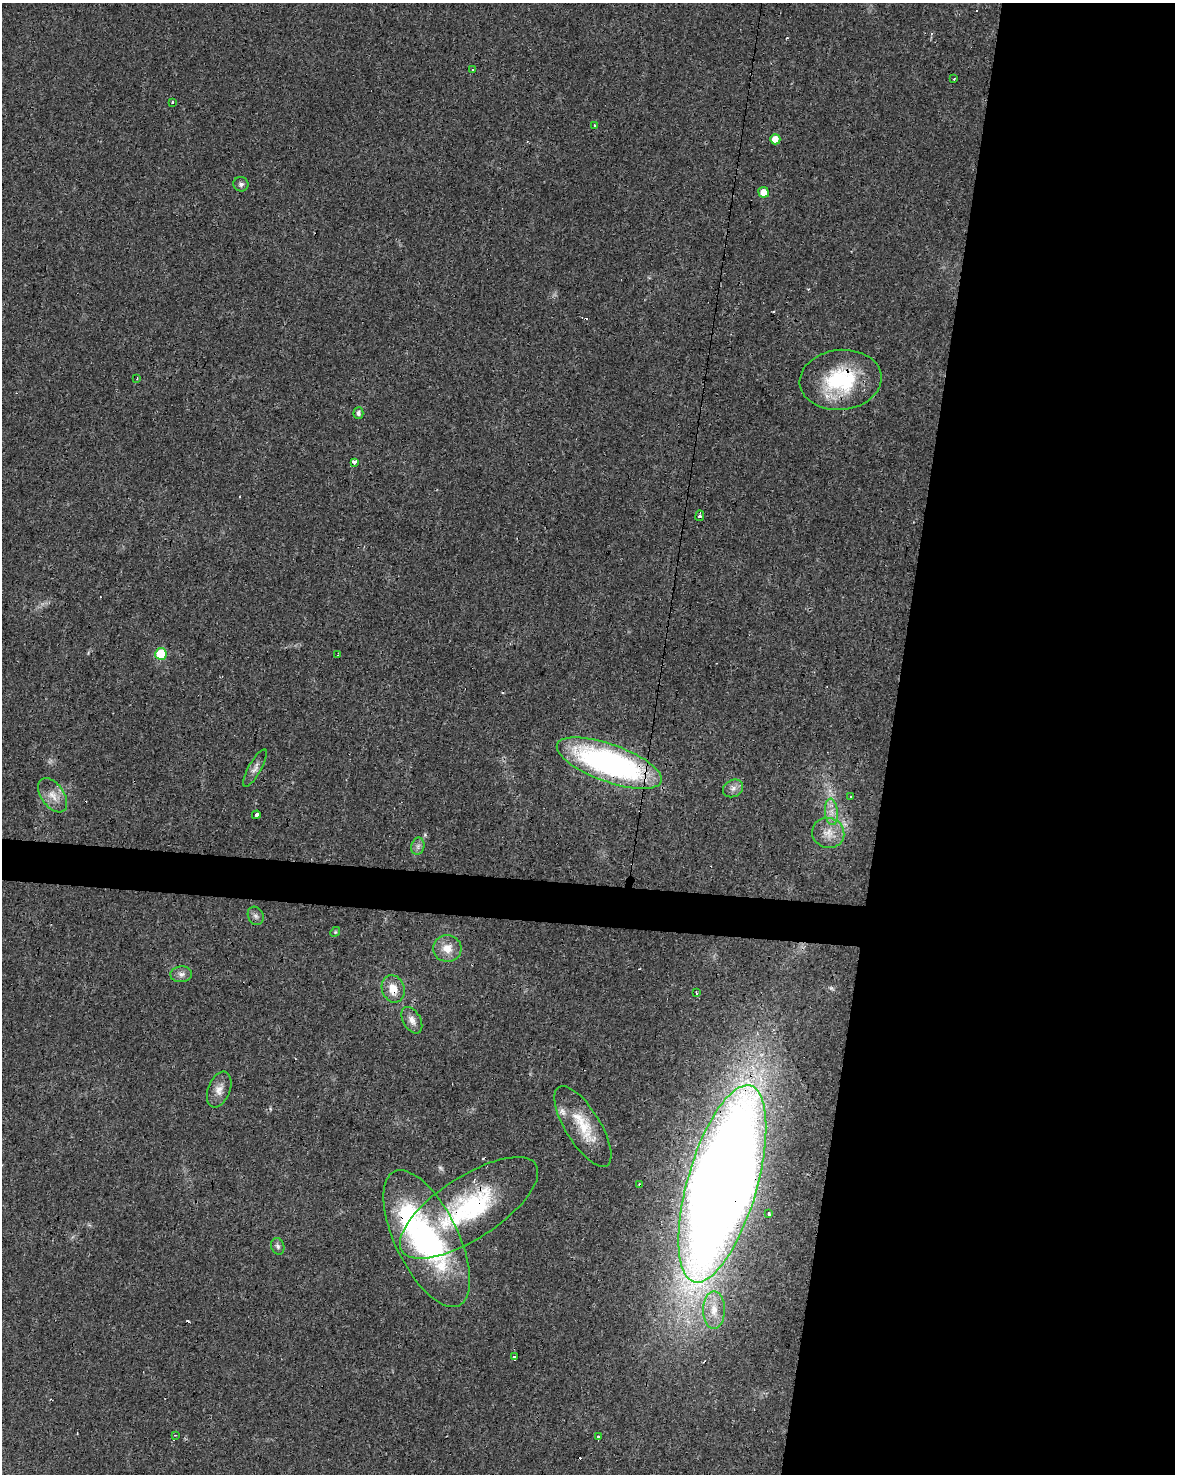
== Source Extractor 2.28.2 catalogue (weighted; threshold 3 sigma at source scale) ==
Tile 8 of 4 x 3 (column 4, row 2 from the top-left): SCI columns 3524-4696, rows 1753-3224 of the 4696 x 4918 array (HDU 1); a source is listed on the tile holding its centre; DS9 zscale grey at full resolution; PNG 1177 x 1476 px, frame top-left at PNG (2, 3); each listed source drawn as its Kron ellipse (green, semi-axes under 4 px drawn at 4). Shown black and unused: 26% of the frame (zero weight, under 3 of 4 exposures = <1% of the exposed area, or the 3 px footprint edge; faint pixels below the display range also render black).
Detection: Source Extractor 2.28.2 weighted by HDU 2 'WHT'; one run over the whole footprint, this tile lists its part. Background 0.0248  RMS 0.0034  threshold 0.0151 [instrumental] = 3 sigma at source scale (4.5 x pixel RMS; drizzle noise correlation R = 1.50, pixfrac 1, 0.0396/0.0396 arcsec/px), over >= 5 px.
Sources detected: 58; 1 too faint to see at this stretch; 2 inside a brighter object's white glare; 12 cosmic-ray / hot-pixel residue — neither listed nor drawn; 1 inside a brighter listed object's ellipse — not listed separately; the other 42 listed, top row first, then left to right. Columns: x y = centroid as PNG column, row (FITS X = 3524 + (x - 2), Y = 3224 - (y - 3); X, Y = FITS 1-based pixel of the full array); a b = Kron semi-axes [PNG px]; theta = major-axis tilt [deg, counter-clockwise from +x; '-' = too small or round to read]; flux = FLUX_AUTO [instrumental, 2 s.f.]
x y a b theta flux
473 69 3 3 - 0.69
954 79 3 2 - 0.43
172 102 3 3 - 1.4
595 125 3 3 - 0.73
775 139 5 5 - 3.2
241 184 7 7 - 1.1
764 192 5 5 - 3.6
137 378 3 2 - 0.35
841 380 41 30 6 28
358 413 6 5 - 1
355 462 3 3 - 37
700 516 5 3 - 1.5
161 654 6 6 - 17
338 655 3 2 - 0.41
609 763 55 18 -20 90
255 768 21 6 61 1.9
733 788 10 8 29 1.8
53 795 19 11 -55 4
851 797 3 3 - 2.1
831 812 13 6 -85 2.4
256 815 4 3 - 2.1
828 833 16 15 - 4.6
418 846 9 6 77 1.2
256 916 9 7 -63 1.2
335 932 5 4 - 0.39
447 948 14 13 - 4.6
181 974 11 8 2 1.6
393 989 14 11 -71 4.8
696 993 4 3 - 1.5
412 1020 14 8 -60 2.4
219 1089 19 11 69 3.3
583 1126 46 17 -58 12
722 1184 102 35 74 1100
640 1185 3 3 - 1.2
469 1208 80 31 33 47
768 1214 3 3 - 3.2
427 1239 74 31 -64 69
278 1246 8 6 -72 0.98
714 1310 19 11 89 5.6
514 1357 4 3 - 2
175 1435 4 4 - 0.33
598 1437 3 3 - 1
Overlapping masked pixels (flux is a lower limit): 6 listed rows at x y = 841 380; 609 763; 393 989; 722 1184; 640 1185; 469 1208